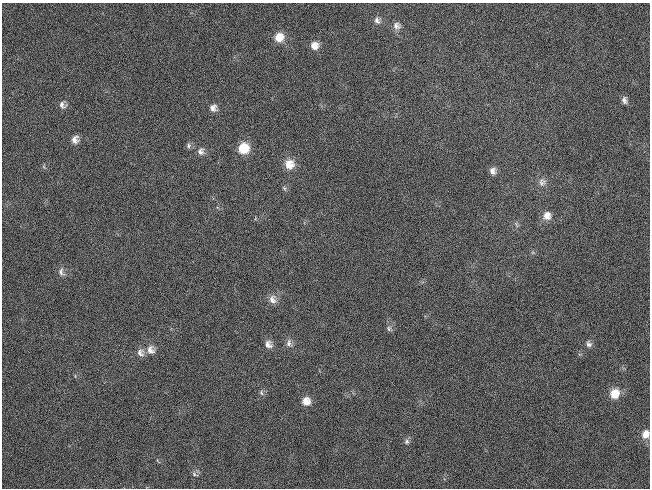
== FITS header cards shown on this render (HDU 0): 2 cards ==
NAXIS1  =                  648 / length of data axis 1
NAXIS2  =                  486 / length of data axis 2

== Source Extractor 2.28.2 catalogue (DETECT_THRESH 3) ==
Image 648 x 486 px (HDU 0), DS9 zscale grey, 1 PNG px = 1 image px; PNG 652 x 490 px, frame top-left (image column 1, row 486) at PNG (2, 3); no overlay
Background 118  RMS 26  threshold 78.6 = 3 sigma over >= 5 px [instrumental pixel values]
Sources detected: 31; all 31 listed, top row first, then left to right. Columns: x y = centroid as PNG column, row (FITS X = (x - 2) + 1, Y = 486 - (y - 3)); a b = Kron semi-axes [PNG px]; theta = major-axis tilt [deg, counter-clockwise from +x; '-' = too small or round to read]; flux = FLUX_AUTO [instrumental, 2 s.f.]
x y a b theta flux
377 20 9 8 - 7800
397 26 11 10 - 10000
279 37 11 11 - 22000
314 45 9 9 - 15000
624 100 8 6 -78 6100
62 105 9 8 - 7700
213 108 9 8 - 9300
75 139 8 7 - 11000
188 146 7 7 - 4500
243 148 10 10 - 45000
201 151 10 8 81 8400
289 164 12 12 - 22000
492 171 9 8 - 8800
542 182 12 10 72 9900
284 188 7 4 -45 2800
547 216 11 10 - 15000
516 225 9 3 -69 2900
61 272 12 8 -82 8000
272 299 11 10 - 12000
389 328 8 6 77 4400
289 343 11 7 79 7500
268 344 10 9 - 10000
589 344 9 7 -72 6100
150 350 11 10 - 13000
140 353 10 9 - 9800
261 393 7 5 -70 3900
615 394 11 9 68 28000
306 401 9 9 - 17000
645 434 10 8 68 15000
407 441 7 6 - 4300
194 474 9 6 -33 5100
At the frame edge (FLAGS 8, measured only in part): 1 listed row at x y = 645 434